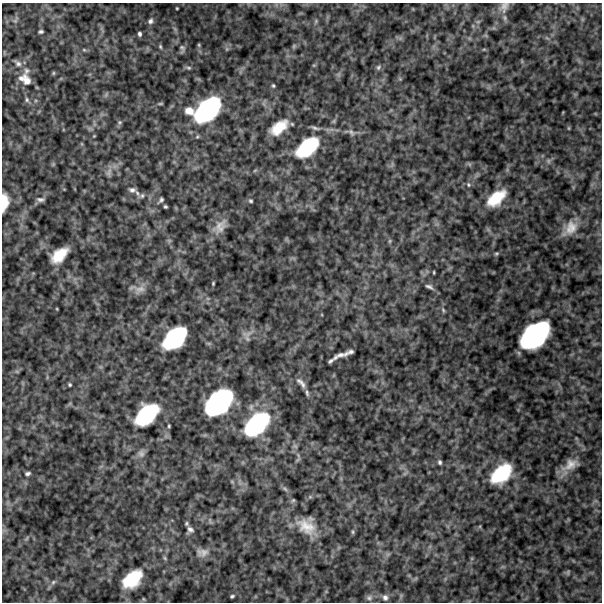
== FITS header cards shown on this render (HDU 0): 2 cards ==
NAXIS1  =                  600
NAXIS2  =                  600

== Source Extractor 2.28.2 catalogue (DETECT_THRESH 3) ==
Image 600 x 600 px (HDU 0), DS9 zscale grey, 1 PNG px = 1 image px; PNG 604 x 604 px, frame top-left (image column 1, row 600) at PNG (2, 3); no overlay
Background 494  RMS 120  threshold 367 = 3 sigma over >= 5 px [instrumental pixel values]
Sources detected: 85; all 85 listed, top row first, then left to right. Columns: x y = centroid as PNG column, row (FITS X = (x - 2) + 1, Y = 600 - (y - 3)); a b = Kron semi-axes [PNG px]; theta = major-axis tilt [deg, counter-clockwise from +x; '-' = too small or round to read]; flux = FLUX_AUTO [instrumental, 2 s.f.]
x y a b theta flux
504 7 17 11 70 6.3e+04
177 8 3 2 - 6.2e+03
150 21 7 6 - 2.4e+04
41 32 4 3 - 1.5e+04
139 34 5 4 - 1.8e+04
199 45 6 3 -72 8.6e+03
294 46 7 4 71 1.1e+04
160 47 6 4 -70 1.2e+04
182 48 10 5 -83 1.9e+04
84 50 6 4 -19 1.0e+04
18 63 11 6 -40 3.1e+04
378 67 7 6 - 1.8e+04
189 68 7 5 -2 1.5e+04
27 71 15 8 61 4.8e+04
53 73 6 4 89 8.8e+03
21 78 9 7 -35 3.9e+04
27 81 19 12 -58 9.9e+04
273 86 5 4 - 1.1e+04
27 100 8 5 -76 1.9e+04
160 104 6 3 1 9.1e+03
208 110 29 17 44 9.1e+05
189 111 10 8 -15 7.8e+04
120 122 6 5 - 1.4e+04
279 127 19 10 38 1.9e+05
315 128 11 4 -18 2.1e+04
569 128 6 3 90 7.8e+03
351 132 11 7 -50 3.2e+04
94 136 3 3 - 6.3e+03
307 147 28 16 41 4.8e+05
548 161 7 4 -90 1.5e+04
469 164 6 4 -71 1.2e+04
255 170 6 3 20 9.4e+03
109 172 13 7 69 4.1e+04
468 185 7 6 - 2.0e+04
132 190 10 6 -9 3.3e+04
142 196 8 7 - 2.4e+04
496 198 24 13 40 2.6e+05
40 199 9 5 0 2.4e+04
161 200 7 4 56 1.8e+04
251 201 5 4 - 1.3e+04
4 202 16 7 86 1.3e+05
165 206 4 3 - 1.2e+04
220 226 22 12 58 9.2e+04
570 228 22 13 51 1.2e+05
390 241 6 4 89 1.1e+04
496 254 6 4 17 1.2e+04
59 255 17 9 42 1.8e+05
434 272 3 2 - 7.2e+03
213 283 3 2 - 8.0e+03
429 286 11 5 -23 2.5e+04
140 289 18 10 19 6.4e+04
57 309 4 3 - 6.1e+03
443 310 7 4 -47 1.2e+04
535 335 28 17 42 1.1e+06
175 338 23 14 43 6.5e+05
247 338 10 6 -73 2.7e+04
349 352 11 4 25 3.2e+04
340 355 15 5 19 4.7e+04
330 361 12 4 35 1.7e+04
301 383 17 6 -46 4.2e+04
70 385 4 4 - 1.1e+04
307 393 9 5 -75 1.9e+04
219 402 27 17 43 1.0e+06
147 414 24 14 43 5.8e+05
257 424 27 16 43 7.4e+05
169 426 3 3 - 8.9e+03
141 453 10 9 - 3.6e+04
440 462 6 5 - 1.6e+04
570 465 21 11 29 1.0e+05
28 473 6 4 11 1.8e+04
501 474 25 15 43 4.1e+05
285 489 9 4 -36 2.0e+04
310 497 7 4 18 1.5e+04
293 500 6 4 43 1.1e+04
306 526 30 18 -33 2.1e+05
190 529 9 7 -33 3.1e+04
353 532 5 5 - 1.2e+04
202 552 17 11 3 6.2e+04
165 558 6 4 -71 1.1e+04
568 572 7 4 72 1.0e+04
132 579 19 11 41 3.1e+05
53 582 6 5 - 1.6e+04
232 596 4 3 - 1.2e+04
385 597 8 6 -56 2.7e+04
369 598 8 7 - 2.5e+04
At the frame edge (FLAGS 8, measured only in part): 2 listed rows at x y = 504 7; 4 202